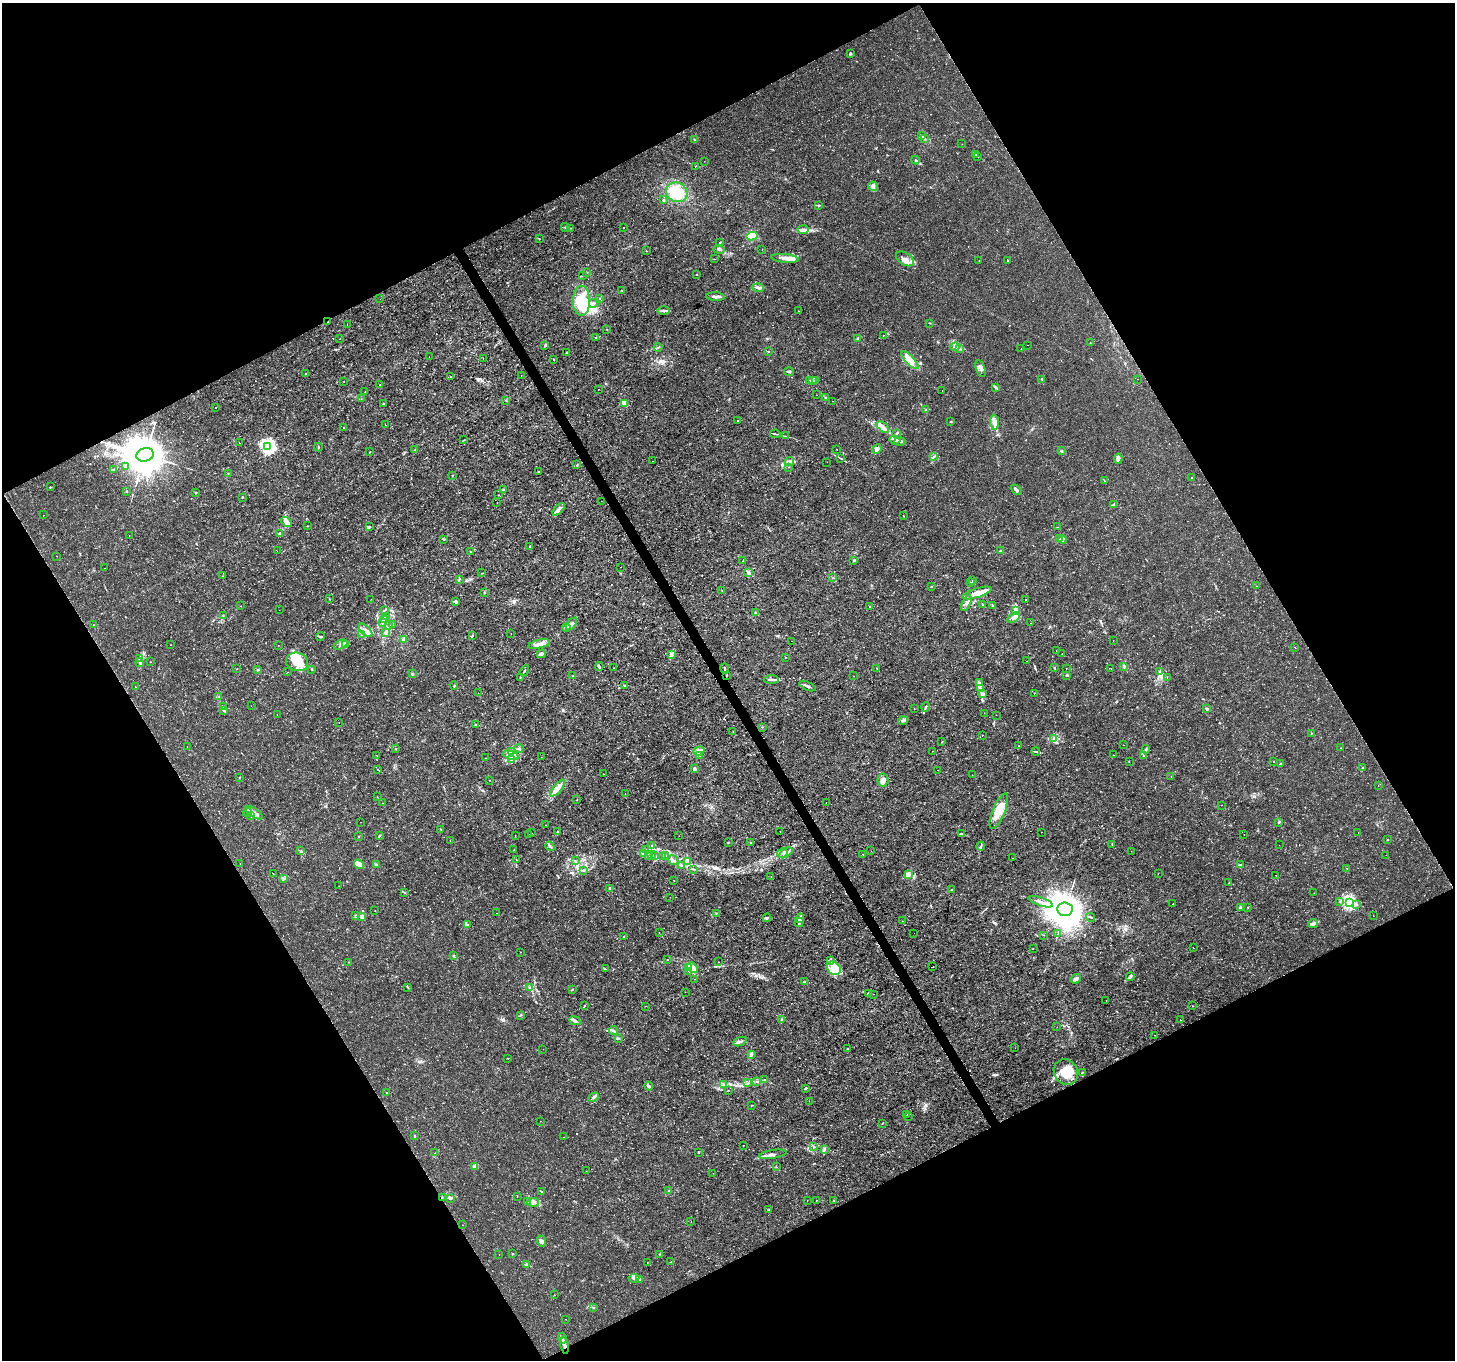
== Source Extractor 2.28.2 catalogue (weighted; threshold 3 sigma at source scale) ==
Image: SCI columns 3-5813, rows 169-5599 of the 5814 x 5707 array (HDU 1 of 3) = the unmasked area's bounding box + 8 px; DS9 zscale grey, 4 x 4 block average (1 PNG px = mean of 4 x 4 image px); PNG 1457 x 1362 px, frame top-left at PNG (2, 3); each listed source drawn as its Kron ellipse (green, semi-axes under 4 px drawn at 4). Shown black and unused: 47% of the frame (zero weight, under 3 of 4 exposures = <1% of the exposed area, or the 3 px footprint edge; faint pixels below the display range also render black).
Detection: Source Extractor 2.28.2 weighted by HDU 2 'WHT'. Background 0.00183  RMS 7.9e-04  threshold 0.00357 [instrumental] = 3 sigma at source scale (4.5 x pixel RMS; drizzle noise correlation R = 1.50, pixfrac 1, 0.0396/0.0396 arcsec/px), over >= 5 px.
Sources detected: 781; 3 too faint to see at this stretch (4 x 4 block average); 8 inside a brighter object's white glare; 6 cosmic-ray / hot-pixel residue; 2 long thin detections or spike segments (spike, bleed or trail) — neither listed nor drawn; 15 coinciding with a brighter row at this scale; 62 inside a brighter listed object's ellipse — not listed separately; of the other 685, all 500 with FLUX_AUTO >= 0.12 (the completeness limit of this list) listed and drawn (185 fainter detections not listed), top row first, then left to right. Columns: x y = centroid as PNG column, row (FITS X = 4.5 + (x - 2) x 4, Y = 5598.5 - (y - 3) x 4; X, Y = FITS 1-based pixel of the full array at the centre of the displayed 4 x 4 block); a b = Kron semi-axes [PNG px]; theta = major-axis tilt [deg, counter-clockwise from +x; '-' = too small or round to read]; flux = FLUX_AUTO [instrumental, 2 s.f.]
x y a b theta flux
850 53 3 2 - 0.51
922 136 2 2 - 0.3
924 138 3 2 - 0.5
694 140 2 2 - 0.28
962 144 2 2 - 0.14
976 154 2 2 - 0.31
978 157 2 2 - 0.14
915 160 4 2 - 0.55
704 161 2 2 - 0.15
695 166 2 2 - 0.15
873 186 5 3 - 1.3
677 192 11 9 -26 12
663 200 3 2 - 0.44
819 205 2 2 - 0.39
565 227 4 2 - 0.62
570 228 3 2 - 0.33
624 228 2 2 - 0.23
803 230 6 3 -1 1.3
752 236 5 4 - 16
539 239 2 2 - 0.22
720 242 3 2 - 0.23
719 249 5 2 - 0.78
762 249 2 2 - 0.13
646 251 2 2 - 0.18
785 258 14 4 -5 3.9
714 259 2 2 - 0.13
905 259 10 6 -32 3.1
979 260 2 2 - 0.16
1007 260 4 2 - 0.24
587 272 2 2 - 0.24
697 274 2 2 - 0.26
582 275 2 2 - 0.15
758 288 6 3 -8 1.2
622 290 2 2 - 0.2
715 297 9 3 -3 2
380 299 2 2 - 0.17
599 299 2 2 - 0.19
581 301 15 8 89 14
594 303 5 2 - 0.9
664 311 6 2 0 1.1
798 311 2 2 - 0.22
328 322 2 2 - 0.4
929 323 2 2 - 0.32
347 324 2 2 - 0.23
606 329 2 2 - 0.18
883 335 2 2 - 0.13
596 337 2 2 - 0.13
858 338 3 2 - 0.51
340 339 2 2 - 0.16
1090 343 2 2 - 0.16
545 345 3 2 - 0.48
1027 345 2 2 - 0.19
658 347 4 2 - 0.61
955 347 5 4 - 1.6
960 348 4 2 - 0.85
1021 349 2 2 - 0.67
768 351 2 2 - 0.25
567 352 3 2 - 0.36
429 357 2 2 - 0.13
483 358 2 2 - 0.2
554 359 3 2 - 0.31
910 360 11 4 -46 6.8
981 369 9 4 -72 1.9
789 371 5 2 - 0.88
306 374 2 2 - 0.28
451 376 2 2 - 0.36
521 376 2 2 - 0.35
1042 379 4 2 - 0.32
1137 379 2 2 - 0.22
344 381 2 2 - 0.13
810 381 2 2 - 0.41
812 381 3 2 - 0.54
816 381 3 2 - 0.47
380 385 2 2 - 0.21
996 387 4 2 - 0.63
598 389 2 2 - 0.14
365 391 2 2 - 0.15
942 391 2 2 - 0.32
816 395 2 2 - 0.16
825 397 2 2 - 0.25
361 399 2 2 - 0.17
506 400 2 2 - 0.26
833 401 2 2 - 0.29
625 403 4 2 - 4.1
383 404 2 2 - 0.34
216 408 2 2 - 0.15
926 410 3 2 - 0.42
737 420 2 2 - 0.24
951 422 3 2 - 0.28
994 422 7 4 -88 3.3
385 425 2 2 - 0.16
883 427 7 3 -43 2.6
343 428 2 2 - 0.67
896 433 3 2 - 0.4
775 434 5 2 - 0.61
785 436 3 2 - 0.33
464 440 3 2 - 0.27
895 440 6 3 -7 1.2
900 441 5 2 - 1
239 442 2 2 - 0.14
268 447 3 3 - 53
318 447 4 2 - 0.34
836 449 2 2 - 0.28
877 449 5 3 - 1.4
415 450 2 2 - 0.24
1061 451 3 2 - 0.48
370 452 2 2 - 0.25
145 455 9 6 17 3300
934 457 2 2 - 0.32
841 458 3 2 - 0.4
1118 459 5 4 - 1.3
652 461 2 2 - 0.32
790 462 4 2 - 0.86
827 462 2 2 - 0.25
577 465 2 2 - 0.24
126 466 4 2 - 0.48
788 467 2 2 - 0.14
114 469 3 2 - 0.42
538 472 3 2 - 0.31
228 473 2 2 - 0.2
452 475 2 2 - 0.24
1192 478 2 2 - 0.29
1104 481 2 2 - 0.22
50 487 2 2 - 0.3
503 490 3 2 - 0.59
1016 490 6 2 -41 1.4
126 491 2 2 - 0.3
196 493 3 2 - 0.39
498 495 2 2 - 0.14
242 497 2 2 - 0.41
601 501 2 2 - 0.14
497 502 2 2 - 0.16
1113 505 4 2 - 0.77
559 509 8 3 48 1.7
44 515 2 2 - 0.19
904 516 2 2 - 0.22
286 522 6 3 -37 3
307 526 2 2 - 0.28
369 526 3 2 - 0.41
1057 527 2 2 - 0.24
279 533 3 2 - 0.49
129 536 2 2 - 0.27
444 539 3 2 - 0.5
1060 539 3 2 - 0.6
1063 540 4 2 - 0.77
530 546 2 2 - 0.44
277 551 2 2 - 0.21
1000 551 3 2 - 0.26
470 552 2 2 - 0.22
57 556 2 2 - 0.17
854 560 3 2 - 0.43
743 561 2 2 - 0.31
621 567 2 2 - 0.24
104 568 2 2 - 0.2
482 573 2 2 - 0.2
748 573 4 3 - 1
223 576 2 2 - 0.15
833 578 2 2 - 0.22
459 579 3 2 - 0.35
973 581 2 2 - 0.38
971 582 4 2 - 0.42
1256 586 2 2 - 0.23
931 587 3 2 - 0.43
722 591 2 2 - 0.19
485 592 2 2 - 0.47
977 593 15 4 17 5.4
330 599 2 2 - 0.17
371 599 2 2 - 0.12
1025 600 2 2 - 0.23
456 601 3 3 - 0.66
966 603 8 3 65 2.1
982 604 3 2 - 0.35
992 605 3 2 - 0.4
241 606 2 2 - 0.13
869 607 2 2 - 0.13
279 610 2 2 - 0.16
384 610 2 2 - 0.32
1016 610 3 2 - 0.56
755 612 2 2 - 0.25
223 615 2 2 - 0.18
387 617 3 2 - 0.43
1014 618 7 4 34 2.2
384 620 2 2 - 0.64
383 622 3 2 - 0.68
1030 623 2 2 - 0.13
571 624 7 3 51 1.6
94 625 2 2 - 0.13
392 625 3 2 - 0.41
389 626 2 2 - 0.3
566 628 4 3 - 0.94
366 630 8 4 -43 2.3
385 633 3 2 - 0.63
511 633 2 2 - 0.18
361 635 2 2 - 0.25
320 636 4 2 - 0.67
472 636 2 2 - 0.64
403 639 3 3 - 0.68
1113 640 2 2 - 0.15
791 641 2 2 - 0.13
341 644 7 2 26 1.5
346 644 2 2 - 0.38
539 644 11 3 13 3.9
170 645 2 2 - 0.17
278 646 2 2 - 0.14
1295 647 2 2 - 0.23
1056 650 2 2 - 0.18
1062 653 2 2 - 0.21
541 654 4 2 - 2.1
671 655 3 3 - 1
785 658 2 2 - 0.19
140 659 2 2 - 0.34
1026 661 2 2 - 0.58
150 662 2 2 - 0.14
297 662 11 9 -17 9.3
140 663 4 3 - 0.87
599 666 4 2 - 0.77
1124 666 3 3 - 0.6
613 668 2 2 - 0.14
724 668 5 2 - 0.74
1054 668 3 2 - 0.36
1066 668 2 2 - 0.24
1111 668 2 2 - 0.35
237 669 2 2 - 0.15
312 669 2 2 - 0.34
877 669 2 2 - 0.12
258 670 2 2 - 0.32
524 671 6 2 58 0.72
287 672 2 2 - 0.71
1159 672 2 2 - 0.32
412 674 2 2 - 0.38
726 675 3 2 - 0.29
1067 675 3 2 - 0.59
573 676 2 2 - 0.27
854 676 2 2 - 0.2
520 678 3 2 - 0.19
1167 678 2 2 - 0.15
771 680 7 2 3 1.4
980 683 4 2 - 0.67
454 685 4 2 - 0.67
625 685 2 2 - 0.26
807 686 9 2 -23 1.4
135 687 2 2 - 0.27
980 689 3 2 - 0.65
478 693 2 2 - 0.21
983 693 2 2 - 0.29
1034 693 2 2 - 0.14
219 697 2 2 - 0.17
251 706 2 2 - 0.15
224 707 2 2 - 0.18
926 707 5 2 - 0.7
914 709 2 2 - 0.13
1207 709 3 3 - 0.56
224 710 2 2 - 0.27
984 713 2 2 - 0.14
277 714 2 2 - 0.14
996 715 2 2 - 0.19
903 720 5 3 - 0.96
339 722 2 2 - 0.34
475 725 2 2 - 0.27
762 727 2 2 - 0.17
733 731 2 2 - 0.31
1311 733 2 2 - 0.25
982 735 2 2 - 0.13
1054 738 3 2 - 0.51
942 742 2 2 - 0.29
1123 745 2 2 - 1.7
1018 746 2 2 - 0.15
187 747 2 2 - 0.17
519 748 4 2 - 0.81
1341 748 2 2 - 0.26
396 749 2 2 - 0.41
1146 749 4 2 - 0.75
512 751 3 2 - 0.61
699 751 6 3 18 1.9
932 751 2 2 - 0.23
1036 752 4 2 - 0.53
377 755 2 2 - 0.42
511 755 8 3 -19 2.3
1113 755 2 2 - 0.21
1144 755 2 2 - 0.18
700 756 3 2 - 0.43
541 757 2 2 - 0.12
486 758 2 2 - 0.23
511 760 3 2 - 0.42
1274 761 2 2 - 0.48
1129 762 2 2 - 0.22
1280 764 3 2 - 0.52
1362 768 3 2 - 0.51
378 769 2 2 - 0.15
694 769 2 2 - 2.8
938 770 2 2 - 0.19
604 774 2 2 - 0.32
972 775 2 2 - 0.17
1171 776 2 2 - 0.12
239 777 2 2 - 0.25
489 780 2 2 - 0.14
883 780 6 5 - 2.6
1378 785 2 2 - 0.24
558 788 10 3 49 4.5
625 793 2 2 - 0.16
377 797 2 2 - 0.15
577 800 2 2 - 0.22
826 802 2 2 - 0.4
383 803 2 2 - 0.15
1221 805 2 2 - 0.13
999 811 19 6 67 8.5
247 812 4 2 - 0.68
254 813 10 3 -35 3.3
251 816 3 2 - 0.4
361 822 2 2 - 0.14
1279 822 3 2 - 0.52
545 825 2 2 - 0.16
441 830 2 2 - 0.15
780 831 2 2 - 0.56
557 832 2 2 - 0.38
1041 832 2 2 - 0.14
532 833 2 2 - 0.21
1358 833 2 2 - 0.13
529 834 2 2 - 0.13
962 834 2 2 - 0.18
1244 834 2 2 - 0.17
359 836 2 2 - 0.2
379 836 3 2 - 0.57
515 836 2 2 - 0.14
679 836 2 2 - 0.13
1387 840 2 2 - 0.24
450 841 2 2 - 0.12
728 842 2 2 - 0.16
751 843 2 2 - 0.26
1112 844 2 2 - 0.16
652 845 2 2 - 0.19
1279 845 2 2 - 0.14
550 846 5 2 - 0.73
981 846 4 2 - 0.76
645 849 2 2 - 0.19
514 850 2 2 - 0.14
301 851 2 2 - 0.17
871 851 2 2 - 0.16
1131 851 2 2 - 0.13
782 853 5 2 - 0.66
786 853 7 2 35 0.87
643 854 3 2 - 0.82
863 854 2 2 - 0.13
648 855 4 2 - 0.74
652 855 2 2 - 0.15
665 855 4 2 - 0.6
1386 855 2 2 - 0.19
655 856 2 2 - 0.37
663 857 2 2 - 0.23
1013 858 2 2 - 0.19
516 860 2 2 - 0.21
673 860 6 3 -31 1.2
575 861 3 2 - 0.3
687 861 2 2 - 0.15
240 863 2 2 - 0.18
359 864 5 3 - 4.6
1240 864 4 2 - 0.45
376 865 2 2 - 0.43
682 865 3 2 - 0.51
1347 868 2 2 - 0.34
694 869 4 2 - 0.48
584 870 4 2 - 0.53
273 874 2 2 - 0.16
908 874 4 4 - 2.2
1158 874 2 2 - 0.14
1276 875 2 2 - 0.15
771 877 2 2 - 0.13
284 878 2 2 - 0.23
674 880 2 2 - 0.2
1229 882 2 2 - 0.17
339 886 2 2 - 0.26
610 888 2 2 - 0.56
951 890 2 2 - 0.35
404 892 3 2 - 0.32
1314 893 2 2 - 0.21
670 897 2 2 - 0.15
1041 902 13 2 -18 1.9
1340 902 2 2 - 0.17
1349 902 3 3 - 27
1173 904 2 2 - 0.14
1356 905 2 2 - 0.26
1248 907 2 2 - 0.2
1240 908 2 2 - 0.98
1065 909 7 7 - 2000
375 911 2 2 - 0.13
496 913 2 2 - 0.13
716 913 2 2 - 0.22
356 916 3 2 - 0.28
362 916 4 3 - 1
1373 916 2 2 - 0.57
1090 917 5 2 - 0.56
767 918 4 2 - 0.77
800 918 5 2 - 1.1
902 921 2 2 - 0.3
799 922 5 2 - 0.83
1313 924 5 3 - 1.4
468 925 2 2 - 0.31
659 933 2 2 - 0.15
914 933 2 2 - 0.3
1058 934 2 2 - 0.17
1043 935 2 2 - 0.16
623 937 2 2 - 0.27
1193 947 2 2 - 0.19
1033 949 2 2 - 0.13
520 952 2 2 - 0.14
454 956 2 2 - 0.18
668 960 2 2 - 0.14
830 961 3 2 - 0.57
349 962 2 2 - 0.18
719 962 2 2 - 0.17
933 967 2 2 - 0.15
689 968 3 2 - 0.7
693 968 6 3 -49 2.2
834 968 7 6 - 5.2
605 969 4 2 - 0.65
689 971 2 2 - 0.27
1130 977 4 2 - 0.65
695 979 2 2 - 0.15
1076 979 5 3 - 2.4
804 982 2 2 - 0.93
408 987 2 2 - 0.3
530 988 4 2 - 0.93
572 990 2 2 - 0.36
685 992 2 2 - 0.24
869 993 3 2 - 0.79
873 994 2 2 - 0.21
1106 1000 2 2 - 0.56
584 1006 2 2 - 0.3
645 1006 2 2 - 0.13
1193 1006 2 2 - 0.12
520 1015 3 2 - 0.32
782 1019 2 2 - 0.31
1180 1020 2 2 - 0.13
575 1021 6 2 -26 2.2
1057 1027 2 2 - 0.25
613 1030 4 2 - 0.76
1155 1035 2 2 - 0.4
619 1038 2 2 - 0.16
740 1042 7 2 23 1
1015 1048 2 2 - 0.31
543 1049 2 2 - 0.14
848 1049 3 2 - 0.43
751 1055 3 3 - 0.8
508 1058 2 2 - 0.13
1066 1072 13 11 -56 9.8
1082 1072 3 2 - 0.34
764 1080 2 2 - 0.17
757 1082 4 2 - 0.23
748 1083 3 2 - 0.25
724 1085 4 2 - 0.41
649 1086 4 2 - 1.1
805 1088 3 2 - 0.75
728 1091 2 2 - 0.17
387 1093 2 2 - 0.29
594 1097 6 3 27 1.2
809 1101 2 2 - 0.19
751 1105 2 2 - 0.23
907 1115 2 2 - 0.13
908 1116 2 2 - 0.26
540 1121 2 2 - 0.16
882 1123 2 2 - 0.23
414 1136 3 2 - 0.28
564 1137 2 2 - 0.52
743 1145 2 2 - 0.23
814 1147 2 2 - 0.3
824 1149 3 2 - 0.43
698 1152 2 2 - 0.46
435 1153 2 2 - 0.17
773 1154 14 3 8 2.2
475 1166 4 3 - 2.8
776 1167 2 2 - 0.17
586 1171 2 2 - 0.18
713 1173 2 2 - 0.19
668 1191 2 2 - 0.28
542 1192 2 2 - 0.26
442 1197 2 2 - 0.27
517 1197 2 2 - 0.13
451 1198 3 2 - 0.65
816 1200 2 2 - 0.31
834 1200 2 2 - 0.21
807 1201 2 2 - 0.13
527 1202 2 2 - 0.27
533 1202 6 3 5 1.4
769 1210 2 2 - 0.34
691 1222 2 2 - 0.2
463 1225 2 2 - 0.32
541 1241 5 3 - 1.4
499 1254 2 2 - 0.16
512 1254 2 2 - 0.29
660 1254 2 2 - 0.26
647 1262 2 2 - 0.21
670 1262 2 2 - 0.18
526 1264 3 2 - 0.59
634 1278 5 3 - 1.3
639 1280 2 2 - 0.17
554 1295 2 2 - 0.62
594 1308 3 2 - 0.21
566 1319 2 2 - 0.14
562 1338 5 3 - 1.2
565 1346 8 3 -81 2
Overlapping masked pixels (flux is a lower limit): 4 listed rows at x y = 328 322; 145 455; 442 1197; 565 1346
Diffuse or blended objects may show on this block-average render without a row.